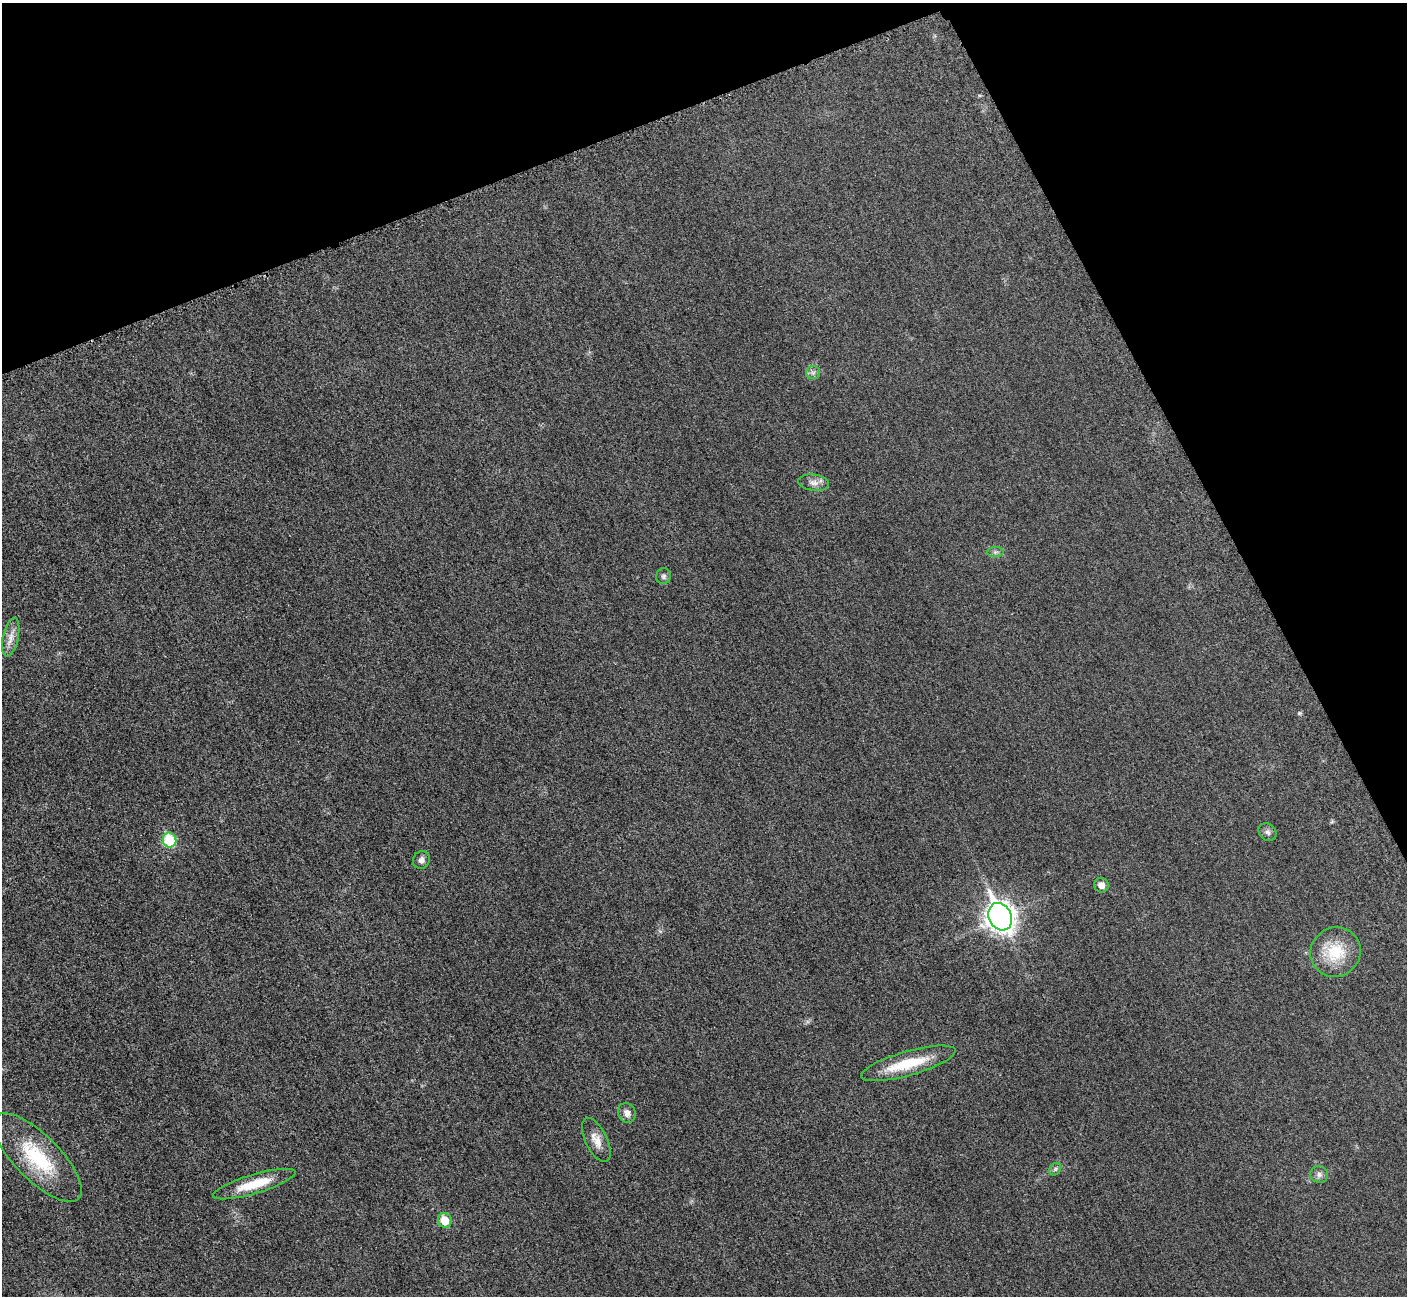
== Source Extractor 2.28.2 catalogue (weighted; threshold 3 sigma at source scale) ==
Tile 3 of 4 x 4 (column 3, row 1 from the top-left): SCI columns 2875-4279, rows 4079-5372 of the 5705 x 5671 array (HDU 1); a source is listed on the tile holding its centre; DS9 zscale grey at full resolution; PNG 1409 x 1298 px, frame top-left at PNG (2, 3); each listed source drawn as its Kron ellipse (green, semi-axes under 4 px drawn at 4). Shown black and unused: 21% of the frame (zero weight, under 3 of 5 exposures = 4% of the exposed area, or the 3 px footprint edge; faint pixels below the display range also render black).
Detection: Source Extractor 2.28.2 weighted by HDU 2 'WHT'; one run over the whole footprint, this tile lists its part. Background 0.0196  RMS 0.0051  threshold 0.0227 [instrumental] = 3 sigma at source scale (4.5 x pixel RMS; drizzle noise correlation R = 1.50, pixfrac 1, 0.05/0.05 arcsec/px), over >= 5 px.
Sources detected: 19; all 19 listed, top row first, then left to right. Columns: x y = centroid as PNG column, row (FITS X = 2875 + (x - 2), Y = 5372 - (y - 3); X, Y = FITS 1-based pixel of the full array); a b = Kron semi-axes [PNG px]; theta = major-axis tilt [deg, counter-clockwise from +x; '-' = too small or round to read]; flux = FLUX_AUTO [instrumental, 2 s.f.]
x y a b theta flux
813 373 7 6 - 1.6
814 483 15 8 -8 3.3
995 552 8 5 0 1.2
664 576 8 7 - 1.3
11 637 20 7 77 4.4
1267 832 10 8 -43 1.8
169 840 7 6 - 28
421 860 9 8 - 2.3
1101 885 7 7 - 3.3
1000 917 14 11 -64 440
1335 952 26 24 36 19
908 1063 49 12 16 20
627 1113 10 8 -62 2.9
596 1140 24 11 -64 5.7
37 1157 58 22 -45 35
1055 1169 7 5 48 1.1
1319 1174 9 8 - 2
254 1184 43 9 17 15
445 1220 7 6 - 9.4